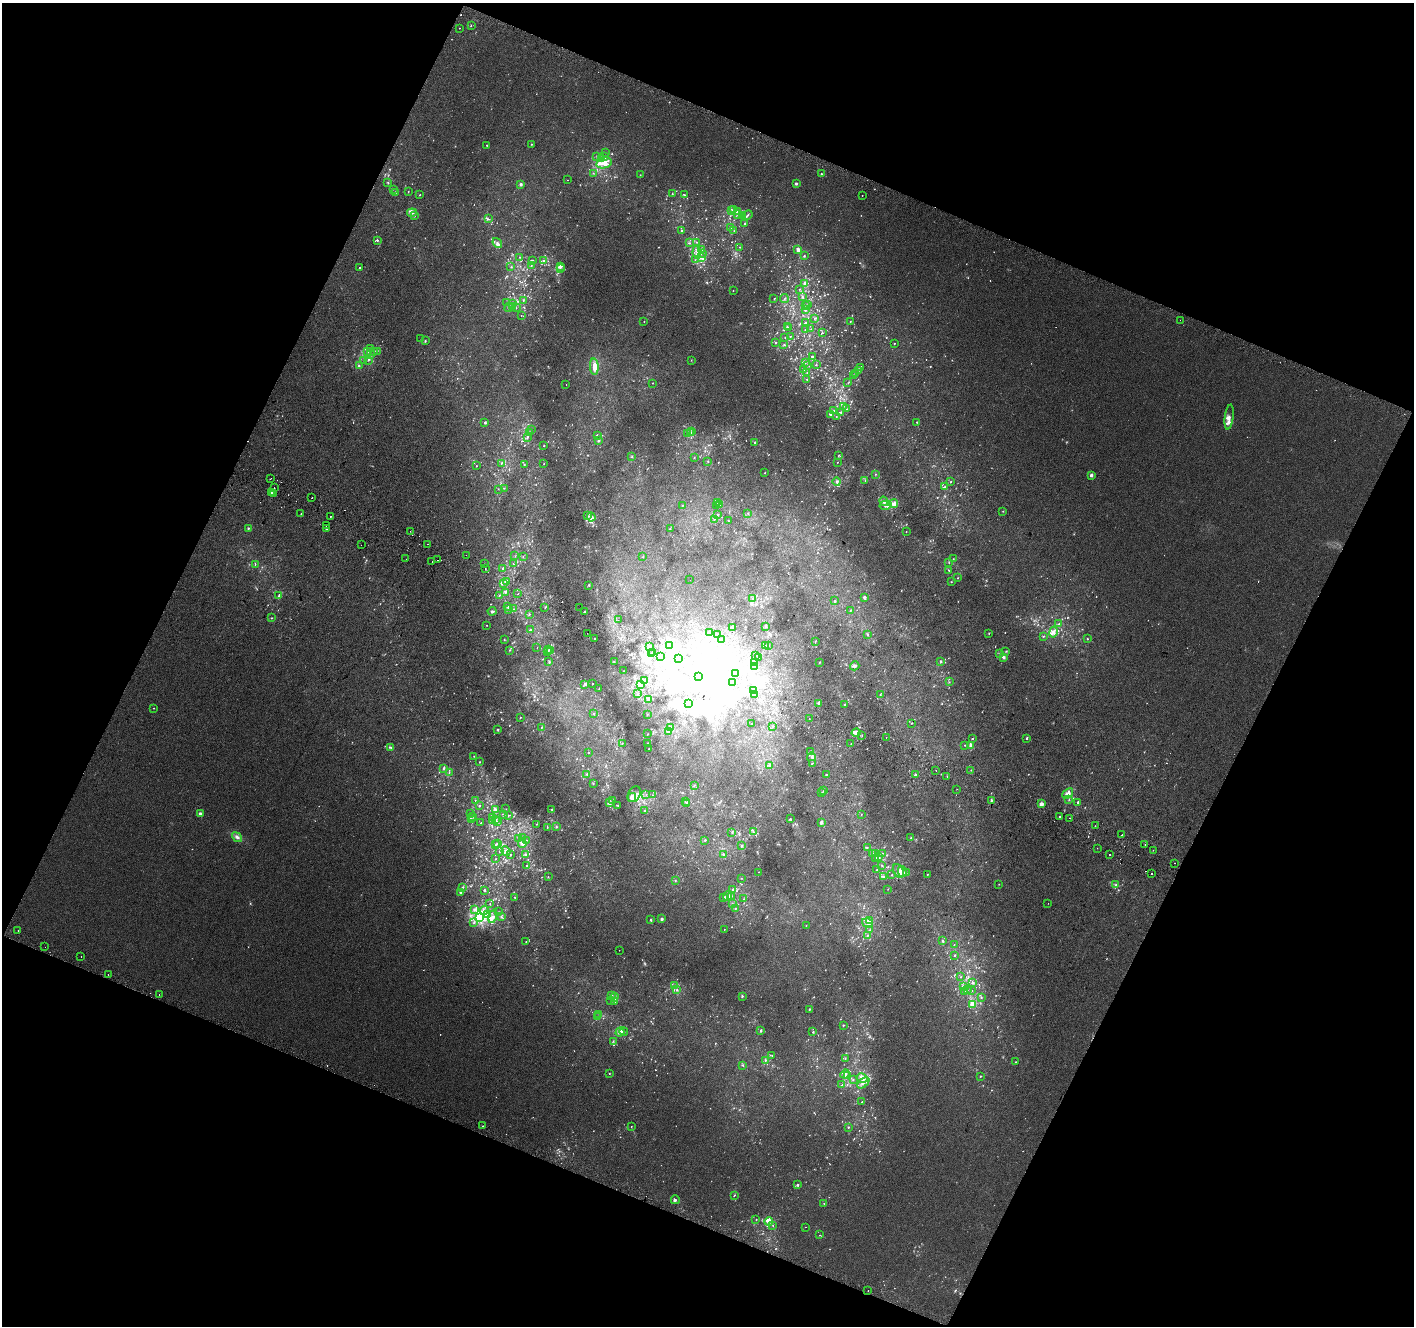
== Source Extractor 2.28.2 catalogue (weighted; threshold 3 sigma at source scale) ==
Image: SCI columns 29-5675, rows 312-5604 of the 5694 x 5850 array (HDU 1 of 3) = the unmasked area's bounding box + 8 px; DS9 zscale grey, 4 x 4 block average (1 PNG px = mean of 4 x 4 image px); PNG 1416 x 1328 px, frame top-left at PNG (2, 3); each listed source drawn as its Kron ellipse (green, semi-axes under 4 px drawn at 4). Shown black and unused: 43% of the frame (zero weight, under 2 of 3 exposures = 2% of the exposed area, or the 3 px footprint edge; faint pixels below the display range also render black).
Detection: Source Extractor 2.28.2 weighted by HDU 2 'WHT'. Background 0.012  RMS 0.0071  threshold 0.0317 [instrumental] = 3 sigma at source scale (4.5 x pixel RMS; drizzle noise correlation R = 1.50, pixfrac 1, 0.0396/0.0396 arcsec/px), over >= 5 px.
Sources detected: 1485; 119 too faint to see at this stretch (4 x 4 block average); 35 inside a brighter object's white glare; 20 cosmic-ray / hot-pixel residue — neither listed nor drawn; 69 coinciding with a brighter row at this scale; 65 inside a brighter listed object's ellipse — not listed separately; of the other 1177, all 500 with FLUX_AUTO >= 1.81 (the completeness limit of this list) listed and drawn (677 fainter detections not listed), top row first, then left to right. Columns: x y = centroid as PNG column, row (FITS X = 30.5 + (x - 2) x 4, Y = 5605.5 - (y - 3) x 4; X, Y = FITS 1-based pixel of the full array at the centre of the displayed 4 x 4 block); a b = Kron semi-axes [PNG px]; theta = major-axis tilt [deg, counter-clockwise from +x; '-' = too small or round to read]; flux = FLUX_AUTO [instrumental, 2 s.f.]
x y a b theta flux
471 26 2 2 - 2.4
459 28 2 2 - 2
531 144 2 2 - 2.8
487 145 2 2 - 2.2
605 152 2 2 - 1.9
597 156 2 2 - 3.5
605 156 2 2 - 2.6
602 158 3 2 - 5.8
604 163 8 5 13 34
593 173 2 2 - 2.4
821 174 2 2 - 7.3
640 175 2 2 - 2
567 180 2 2 - 2.1
388 183 3 2 - 3.5
521 184 2 2 - 13
796 184 3 2 - 7.7
393 189 2 2 - 2
396 192 3 2 - 5.3
408 192 2 2 - 2.1
672 194 2 2 - 2.4
420 195 2 2 - 3.6
684 195 2 2 - 3.2
862 195 2 2 - 1.9
734 210 2 2 - 4.7
732 211 2 2 - 3.8
737 211 3 3 - 11
412 213 5 3 - 10
738 214 2 2 - 4.4
742 215 2 2 - 3.4
748 215 5 2 - 7.7
414 216 2 2 - 2.2
488 219 4 2 - 5.9
745 224 3 2 - 4.8
731 227 2 2 - 1.9
681 231 2 2 - 3.4
734 231 2 2 - 1.9
377 240 2 2 - 2.6
696 242 2 2 - 2.2
497 243 5 3 - 10
689 243 2 2 - 3.3
740 247 2 2 - 3.5
702 249 2 2 - 3
798 249 3 2 - 22
697 253 6 3 -82 13
702 253 2 2 - 5.3
804 256 2 2 - 4.6
520 257 2 2 - 3.1
702 258 3 2 - 5.6
533 260 2 2 - 2.6
695 260 2 2 - 2
544 261 3 2 - 11
531 266 2 2 - 1.9
560 266 3 2 - 18
511 267 2 2 - 3
360 268 2 2 - 12
560 269 2 2 - 3.2
805 284 3 3 - 23
799 289 2 2 - 1.9
733 291 2 2 - 3.7
802 297 2 2 - 4.1
774 298 2 2 - 1.9
784 298 4 2 - 4.3
523 301 2 2 - 2.9
507 303 2 2 - 2.1
513 304 3 2 - 3.9
808 304 2 2 - 1.9
513 306 4 2 - 9.9
806 306 2 2 - 3.4
509 308 4 3 - 9.9
516 308 2 2 - 2.7
805 309 3 2 - 10
521 316 2 2 - 2
814 318 3 2 - 3.7
1180 320 2 2 - 4.3
644 321 2 2 - 2.4
850 321 2 2 - 2
806 323 2 2 - 4.7
787 326 2 2 - 2.4
789 327 2 2 - 3.8
805 329 3 2 - 2.2
811 329 2 2 - 2
822 333 2 2 - 2.2
785 337 2 2 - 2.9
790 337 2 2 - 2.4
421 339 2 2 - 1.8
425 341 2 2 - 4.9
775 342 2 2 - 2.8
894 343 2 2 - 4.3
784 344 2 2 - 2.3
371 349 2 2 - 2.5
374 351 2 2 - 6.7
377 351 2 2 - 2.1
368 352 2 2 - 2.5
371 355 3 2 - 5.9
812 357 2 2 - 6.2
364 360 2 2 - 2.2
368 360 2 2 - 2.8
691 360 2 2 - 2
805 363 2 2 - 2
807 365 2 2 - 2.7
816 365 2 2 - 2.9
359 366 2 2 - 3.3
594 367 8 4 -85 38
860 368 3 2 - 3.9
803 370 2 2 - 3.5
858 370 2 2 - 2.8
807 372 2 2 - 2.2
855 373 2 2 - 5.5
854 375 2 2 - 2.4
807 379 2 2 - 1.8
653 383 2 2 - 2.2
848 383 2 2 - 2.1
566 384 2 2 - 3.8
843 407 3 2 - 2.9
847 409 2 2 - 2.3
834 410 3 2 - 5.5
841 412 2 2 - 3.6
831 415 3 3 - 7.5
836 417 2 2 - 2.6
1229 417 12 2 83 14
917 422 2 2 - 2.9
485 423 3 2 - 5.5
532 430 2 2 - 2.3
692 432 2 2 - 2.4
529 433 3 2 - 2.5
688 433 2 2 - 3.2
690 433 2 2 - 13
597 435 2 2 - 12
527 437 3 2 - 2.8
598 441 2 2 - 5.8
755 442 3 2 - 4.7
544 446 2 2 - 2.4
839 455 3 2 - 2.4
632 457 2 2 - 3.5
694 457 2 2 - 1.9
708 461 2 2 - 2.3
837 462 2 2 - 1.9
501 463 3 2 - 3.2
524 464 2 2 - 2.5
544 464 2 2 - 2.3
476 466 2 2 - 2.4
765 473 2 2 - 2.3
876 474 2 2 - 2.9
1091 475 2 2 - 46
270 479 2 2 - 3.7
865 480 2 2 - 3
837 482 4 2 - 6.4
951 482 2 2 - 2.2
944 487 2 2 - 2.1
274 488 2 2 - 5.8
504 488 2 2 - 1.8
498 489 2 2 - 1.9
272 493 2 2 - 8.2
274 494 2 2 - 10
312 497 2 2 - 4.7
884 501 5 3 - 10
717 502 3 2 - 3
720 504 2 2 - 4.7
894 504 4 4 - 14
716 505 2 2 - 1.9
886 505 6 4 12 17
682 506 2 2 - 1.9
1003 511 2 2 - 1.8
301 513 2 2 - 3.4
748 513 2 2 - 2.4
718 515 2 2 - 2.9
330 516 2 2 - 10
588 516 2 2 - 2.1
591 517 4 3 - 9.1
714 519 2 2 - 2
728 521 2 2 - 1.9
326 526 2 2 - 8.5
248 528 2 2 - 5.7
326 529 2 2 - 7.5
670 529 2 2 - 2.5
410 531 2 2 - 2.5
906 532 2 2 - 2.7
427 544 2 2 - 2.3
361 545 2 2 - 2.2
466 555 2 2 - 2.8
515 556 2 2 - 1.8
523 556 2 2 - 2.2
643 557 2 2 - 5.3
406 559 2 2 - 3.1
953 559 2 2 - 1.9
438 560 2 2 - 3.6
432 562 2 2 - 1.8
949 563 3 2 - 2.2
485 564 2 2 - 3.5
513 564 2 2 - 3.7
255 565 2 2 - 2.9
485 568 2 2 - 5
502 569 4 2 - 4.5
949 571 2 2 - 2.5
958 578 2 2 - 2.3
690 580 2 2 - 2.4
506 581 3 2 - 5.5
951 582 2 2 - 2.3
503 583 2 2 - 7.3
589 585 3 2 - 3
505 592 4 2 - 5.1
518 594 2 2 - 8.9
499 595 2 2 - 2.4
279 596 2 2 - 3.9
753 598 2 2 - 1.9
864 598 4 2 - 3.9
835 601 3 2 - 3.4
508 607 2 2 - 3.7
545 608 2 2 - 2.9
580 608 2 2 - 3.3
509 609 2 2 - 2.7
513 609 2 2 - 2.9
851 610 2 2 - 2.9
492 611 4 2 - 7.8
585 611 2 2 - 3.3
529 614 2 2 - 3
272 618 2 2 - 2.1
618 620 2 2 - 2.6
1059 624 2 2 - 5.1
487 625 2 2 - 2
732 627 2 2 - 4
765 627 2 2 - 3.1
530 630 3 2 - 4.4
1053 632 5 3 - 13
587 633 2 2 - 3.9
709 633 2 2 - 8.2
989 633 2 2 - 2.7
717 634 2 2 - 2.1
867 634 3 2 - 3.6
1043 636 2 2 - 2.1
595 639 2 2 - 73
1087 639 2 2 - 3.5
504 640 2 2 - 2.4
722 640 2 2 - 2.6
815 641 3 2 - 2.3
670 645 2 2 - 390
649 646 2 2 - 2.2
765 646 3 2 - 3
768 646 2 2 - 1.9
537 648 2 2 - 9.8
549 649 2 2 - 3.7
509 650 2 2 - 2.7
551 651 2 2 - 3.3
1006 651 2 2 - 2.4
547 652 2 2 - 2.3
653 652 2 2 - 3.2
651 654 2 2 - 1.9
999 654 2 2 - 1.9
756 656 2 2 - 2.6
661 657 3 2 - 7.2
759 657 2 2 - 3.2
1004 657 3 3 - 8.3
679 659 2 2 - 4.3
549 661 2 2 - 2.2
614 661 2 2 - 2.1
940 661 3 2 - 4
754 662 2 2 - 2.5
819 662 2 2 - 2.8
855 666 4 3 - 9.3
754 667 3 2 - 4.3
623 671 2 2 - 2.2
735 674 2 2 - 2
698 676 2 2 - 28
644 680 2 2 - 2.7
949 682 2 2 - 2.2
732 683 2 2 - 3.2
585 684 3 2 - 5.9
593 684 2 2 - 5.3
640 684 4 2 - 5
599 688 3 2 - 2.1
754 690 2 2 - 4.6
638 694 2 2 - 4.1
754 694 2 2 - 5.4
880 695 2 2 - 2.2
648 699 3 2 - 12
689 703 3 3 - 11
819 703 3 2 - 4.3
844 705 3 2 - 3.1
154 708 2 2 - 2.1
594 714 2 2 - 3.8
647 714 2 2 - 2
520 717 2 2 - 2.7
809 719 2 2 - 5.9
911 723 2 2 - 3.6
751 724 2 2 - 2.2
773 726 2 2 - 3.3
541 727 2 2 - 2.2
671 728 2 2 - 1.8
497 729 3 2 - 3.1
669 731 4 3 - 9
856 733 4 3 - 16
648 734 2 2 - 3
862 735 2 2 - 2.1
886 738 2 2 - 5.2
1027 738 2 2 - 15
972 739 2 2 - 2.8
622 743 2 2 - 2.1
647 744 2 2 - 1.9
851 744 2 2 - 1.9
965 745 2 2 - 2.5
971 745 2 2 - 17
391 747 4 2 - 8.1
649 749 2 2 - 3.1
588 752 2 2 - 4.6
810 752 3 2 - 4.7
474 756 2 2 - 2.2
811 757 4 2 - 6.3
480 762 2 2 - 2.7
812 763 3 2 - 2.9
769 766 3 2 - 2.3
444 768 2 2 - 8.3
971 770 2 2 - 3.3
936 771 2 2 - 6.3
449 772 2 2 - 2.3
587 774 3 2 - 4.1
826 775 2 2 - 2.4
915 775 2 2 - 5.3
947 776 2 2 - 4.6
593 784 2 2 - 3.2
694 785 2 2 - 2.1
957 789 2 2 - 2.1
823 791 2 2 - 2.7
822 793 2 2 - 3.7
634 794 8 6 64 20
1068 794 6 4 40 26
646 795 2 2 - 2.1
652 795 2 2 - 2.2
632 797 4 3 - 22
1069 799 2 2 - 2.2
475 800 2 2 - 1.8
613 800 2 2 - 3.1
991 800 2 2 - 3.1
685 802 2 2 - 2.1
1078 802 2 2 - 9.3
609 803 3 2 - 12
687 803 2 2 - 2.1
1041 804 2 2 - 81
479 805 2 2 - 3.5
618 806 2 2 - 2.9
495 809 2 2 - 12
506 809 2 2 - 2.7
552 809 2 2 - 3
644 810 2 2 - 2.7
200 813 2 2 - 33
471 813 2 2 - 2.7
503 815 3 2 - 3.9
508 815 3 2 - 2
861 815 2 2 - 1.9
473 816 3 2 - 4.6
1059 817 2 2 - 3.6
493 818 3 2 - 5.4
1070 818 2 2 - 4.2
471 819 2 2 - 1.9
790 819 2 2 - 4.2
493 820 2 2 - 2.2
496 820 2 2 - 5.6
498 822 3 2 - 4.2
481 823 2 2 - 4.1
821 823 3 2 - 8.7
537 824 2 2 - 2.2
1095 826 2 2 - 2.7
547 827 3 2 - 2.7
556 827 2 2 - 4.2
732 832 2 2 - 2.6
753 832 2 2 - 3.2
1121 835 2 2 - 3.2
237 837 6 3 -39 12
523 838 3 2 - 3.3
911 838 2 2 - 2.6
519 839 2 2 - 8.6
526 840 2 2 - 1.9
705 840 2 2 - 3.8
497 844 2 2 - 3.4
522 844 4 3 - 14
495 845 3 2 - 2.6
1145 845 2 2 - 12
742 846 3 2 - 4.8
867 848 2 2 - 2
1097 848 2 2 - 5.3
1153 850 2 2 - 6.6
506 851 5 3 - 11
499 852 2 2 - 1.9
872 853 2 2 - 2.7
875 853 2 2 - 2.7
882 853 2 2 - 2
510 855 2 2 - 2.8
526 855 2 2 - 10
723 855 4 2 - 4
1110 855 2 2 - 4.1
878 856 3 2 - 8.3
495 859 2 2 - 2.5
876 859 2 2 - 4.4
1174 863 2 2 - 4.8
527 865 2 2 - 2.6
882 865 2 2 - 2.3
877 870 2 2 - 3.4
898 871 7 5 -60 17
759 872 2 2 - 2
902 872 5 3 - 34
906 872 2 2 - 3.2
927 874 2 2 - 3.1
1152 874 2 2 - 2.6
892 875 2 2 - 2.5
884 876 2 2 - 3.2
548 877 2 2 - 2.2
741 878 2 2 - 2.1
675 880 2 2 - 2.5
999 884 2 2 - 1.9
1116 885 2 2 - 2.6
463 887 3 2 - 4.3
733 889 3 2 - 4
888 889 2 2 - 3.2
484 890 2 2 - 10
460 893 2 2 - 3
728 896 5 3 - 11
731 896 4 2 - 5.1
515 897 2 2 - 2.9
723 898 2 2 - 2.5
744 899 2 2 - 2
1048 903 2 2 - 5.6
490 904 3 2 - 2.2
732 904 2 2 - 4
736 908 3 2 - 3.1
474 910 3 3 - 7
484 910 4 3 - 12
498 912 2 2 - 2.8
487 914 3 3 - 8
493 916 7 4 74 16
479 917 3 3 - 1100
501 917 3 2 - 5.3
651 919 2 2 - 3.3
662 919 2 2 - 9
869 921 3 2 - 4.7
474 923 2 2 - 3.9
867 923 6 3 -35 12
806 925 2 2 - 1.8
724 929 2 2 - 2.6
870 930 3 2 - 3.5
18 931 2 2 - 3.9
867 935 2 2 - 3.2
943 941 3 2 - 4.2
526 942 2 2 - 4.3
954 945 2 2 - 1.8
45 947 2 2 - 2
619 950 2 2 - 4.4
955 955 2 2 - 2.8
81 956 2 2 - 3.3
108 975 2 2 - 1.8
961 977 2 2 - 2.3
972 982 3 2 - 4.6
674 985 4 2 - 5.9
964 986 2 2 - 3.1
967 989 2 2 - 3.1
677 990 2 2 - 4.4
971 991 2 2 - 3.6
965 992 2 2 - 3.4
159 994 2 2 - 4.4
611 996 4 3 - 8.7
742 996 3 2 - 4.4
614 997 4 3 - 12
981 998 3 2 - 2.4
611 1001 2 2 - 2.2
615 1002 2 2 - 2.3
973 1004 3 3 - 70
809 1009 2 2 - 4
599 1014 2 2 - 2
597 1017 3 2 - 3.4
843 1025 2 2 - 2.8
761 1030 3 2 - 4.9
620 1032 5 3 - 17
624 1032 4 2 - 5
813 1032 3 2 - 3.6
613 1041 2 2 - 3
772 1055 2 2 - 1.9
845 1058 2 2 - 3.2
765 1060 2 2 - 4.1
1015 1062 2 2 - 2.1
743 1066 2 2 - 1.8
609 1073 2 2 - 2.4
845 1074 5 2 - 8.6
847 1076 4 3 - 7.2
980 1076 2 2 - 3
862 1078 5 5 - 22
853 1079 2 2 - 2.3
863 1083 7 3 41 15
842 1085 2 2 - 4.2
862 1102 2 2 - 2.6
483 1126 2 2 - 2.8
631 1127 2 2 - 2.8
848 1127 2 2 - 3.4
797 1185 2 2 - 8.4
734 1195 3 2 - 4.6
675 1200 4 2 - 6.6
824 1203 2 2 - 1.8
756 1219 2 2 - 3.6
769 1222 4 3 - 19
773 1225 2 2 - 2.5
805 1227 2 2 - 3.4
820 1235 2 2 - 2.8
868 1291 2 2 - 4.4
Diffuse or blended objects may show on this block-average render without a row.